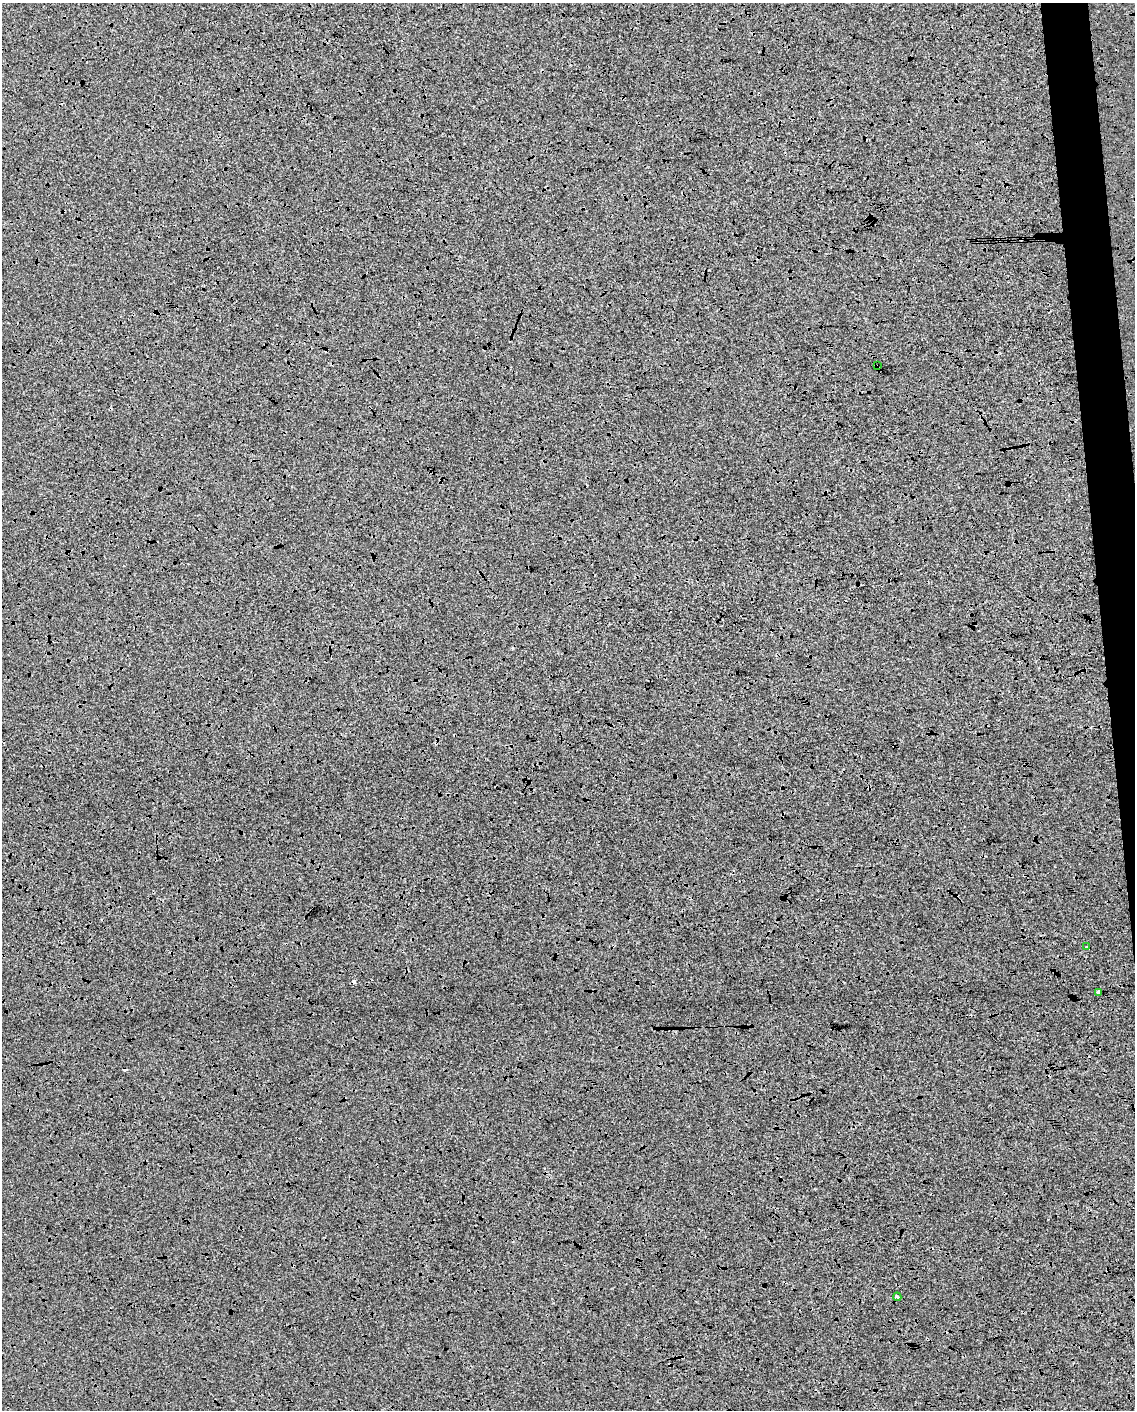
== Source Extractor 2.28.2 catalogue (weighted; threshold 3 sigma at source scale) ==
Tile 6 of 4 x 3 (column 2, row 2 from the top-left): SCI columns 1135-2267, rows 1459-2866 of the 4534 x 4283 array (HDU 1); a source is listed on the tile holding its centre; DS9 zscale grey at full resolution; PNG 1137 x 1412 px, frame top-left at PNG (2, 3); each listed source drawn as its Kron ellipse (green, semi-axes under 4 px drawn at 4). Shown black and unused: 4% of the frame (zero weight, under 3 of 4 exposures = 2% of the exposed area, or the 3 px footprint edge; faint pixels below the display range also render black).
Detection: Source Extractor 2.28.2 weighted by HDU 2 'WHT'; one run over the whole footprint, this tile lists its part. Background 2.35e-04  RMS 0.0066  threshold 0.0297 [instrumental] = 3 sigma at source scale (4.5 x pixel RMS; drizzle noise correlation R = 1.50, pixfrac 1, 0.0396/0.0396 arcsec/px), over >= 5 px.
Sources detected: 8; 4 cosmic-ray / hot-pixel residue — neither listed nor drawn; the other 4 listed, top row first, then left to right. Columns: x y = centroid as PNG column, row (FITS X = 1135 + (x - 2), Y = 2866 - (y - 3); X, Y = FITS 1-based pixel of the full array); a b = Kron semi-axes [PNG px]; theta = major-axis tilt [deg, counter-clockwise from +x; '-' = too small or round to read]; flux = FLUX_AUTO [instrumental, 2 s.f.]
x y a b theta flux
877 366 3 2 - 0.46
1087 947 3 3 - 2.4
1099 992 4 4 - 14
897 1297 4 3 - 3.4
Overlapping masked pixels (flux is a lower limit): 2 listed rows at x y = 877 366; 897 1297